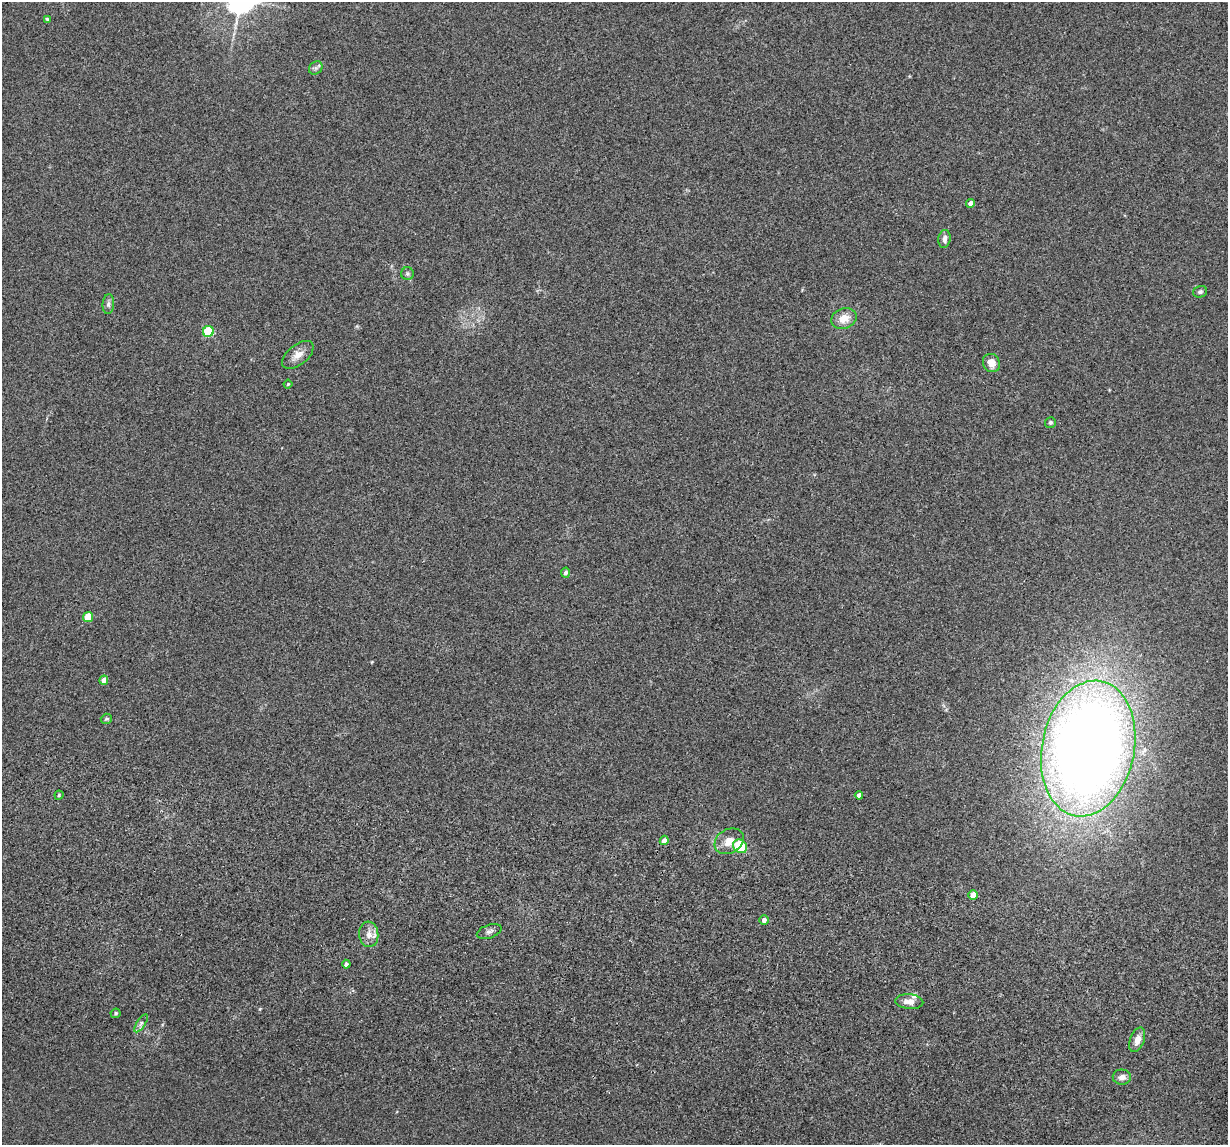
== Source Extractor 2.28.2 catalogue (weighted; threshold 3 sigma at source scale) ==
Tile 6 of 4 x 4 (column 2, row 2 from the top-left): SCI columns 1260-2485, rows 2523-3665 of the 4974 x 5163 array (HDU 1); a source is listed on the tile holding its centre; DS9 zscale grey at full resolution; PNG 1230 x 1147 px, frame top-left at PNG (2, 2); each listed source drawn as its Kron ellipse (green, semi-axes under 4 px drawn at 4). Shown black and unused: <1% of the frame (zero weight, under 3 of 5 exposures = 6% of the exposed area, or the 3 px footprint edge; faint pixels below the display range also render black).
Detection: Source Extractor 2.28.2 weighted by HDU 2 'WHT'; one run over the whole footprint, this tile lists its part. Background 0.0377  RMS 0.0053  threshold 0.0237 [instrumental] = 3 sigma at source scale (4.5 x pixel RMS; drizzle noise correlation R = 1.50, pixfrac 1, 0.05/0.05 arcsec/px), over >= 5 px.
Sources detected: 34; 1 inside a brighter listed object's ellipse — not listed separately; the other 33 listed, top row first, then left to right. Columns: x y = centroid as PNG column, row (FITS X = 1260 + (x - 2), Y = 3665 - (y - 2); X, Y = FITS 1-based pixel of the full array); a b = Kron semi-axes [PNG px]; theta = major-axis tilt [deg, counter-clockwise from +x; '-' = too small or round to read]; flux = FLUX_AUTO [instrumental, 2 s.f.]
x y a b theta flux
47 19 4 4 - 0.63
316 68 7 6 - 1.3
971 203 4 4 - 3.1
944 239 9 6 82 2.2
407 274 6 6 - 1.2
1200 292 7 6 - 1.3
108 304 10 5 85 1.4
844 318 13 10 21 6.9
208 331 5 5 - 36
298 355 18 10 39 4.8
991 363 9 8 - 5.3
288 384 4 4 - 0.54
1050 422 5 5 - 0.98
565 573 5 4 - 1.5
88 617 5 4 - 13
104 680 5 4 - 3.5
106 719 6 5 - 0.8
1088 748 69 46 79 740
59 795 4 4 - 0.76
859 795 4 4 - 2
664 840 5 4 - 3.2
729 841 15 12 30 6.4
740 846 7 6 - 20
973 895 5 4 - 5
764 920 5 4 - 2
489 931 13 6 18 1.9
369 934 13 9 -83 4.5
346 964 4 4 - 1.6
909 1002 14 7 -5 4
115 1013 5 4 - 0.79
141 1023 10 4 57 1.5
1137 1040 13 7 69 4
1122 1077 9 7 -3 2.8